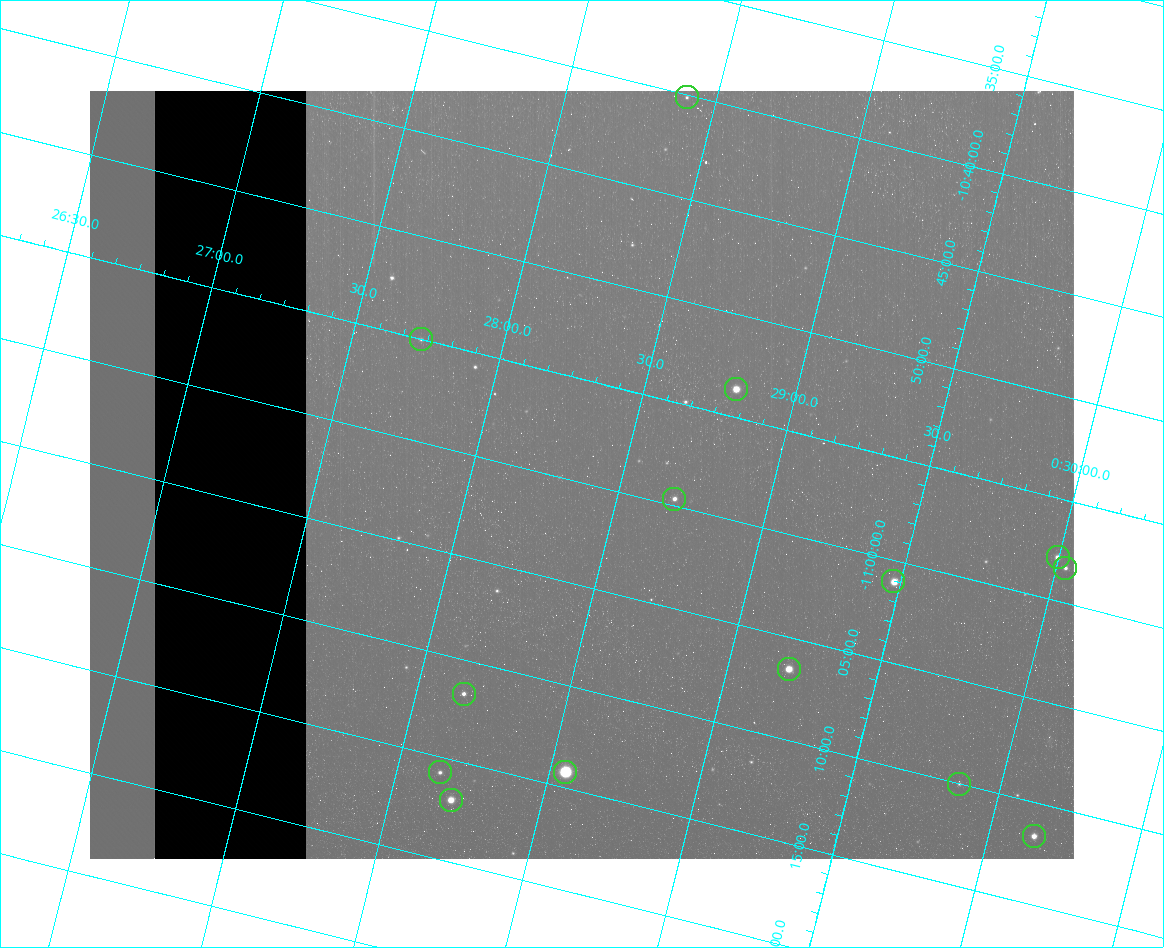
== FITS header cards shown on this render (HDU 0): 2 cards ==
NAXIS1  =                  984 / Size of image - Xaxis
NAXIS2  =                  768 / Size of image - Yaxis

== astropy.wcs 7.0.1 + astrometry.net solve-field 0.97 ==
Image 984 x 768 px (HDU 0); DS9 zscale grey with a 90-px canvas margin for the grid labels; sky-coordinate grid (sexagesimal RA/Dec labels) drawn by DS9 from the SOLVED WCS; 14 Tycho-2 reference stars matched to detected sources circled (green)
Header WCS: none
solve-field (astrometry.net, Tycho-2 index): SOLVED blind (the file carries no WCS)
Solved WCS: RA---TAN-SIP/DEC--TAN-SIP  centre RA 00:28:22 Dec -11:00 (7.09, -10.99 deg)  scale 2.99 arcsec/px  FOV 49.0' x 38.3'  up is -14 deg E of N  parity flipped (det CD > 0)
(file carries no celestial WCS; the grid is the blind solution)
Tycho-2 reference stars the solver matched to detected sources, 14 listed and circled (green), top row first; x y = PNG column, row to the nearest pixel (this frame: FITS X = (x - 90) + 1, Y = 768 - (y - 91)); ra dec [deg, ICRS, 3 dp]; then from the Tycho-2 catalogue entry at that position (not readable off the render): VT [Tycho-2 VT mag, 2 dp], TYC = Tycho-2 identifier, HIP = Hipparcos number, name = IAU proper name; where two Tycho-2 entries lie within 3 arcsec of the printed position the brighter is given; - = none
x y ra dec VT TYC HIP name
687 97 7.100 -10.669 12.28 5265-920-1 - -
421 339 6.932 -10.917 11.98 5265-755-1 - -
736 389 7.201 -10.894 9.38 5265-639-1 - -
674 499 7.173 -10.995 11.18 5265-587-1 - -
1058 557 7.499 -10.964 11.05 5265-40-1 - -
1065 568 7.508 -10.972 11.60 5265-91-1 - -
893 581 7.369 -11.017 9.43 5265-953-1 2311 -
789 669 7.302 -11.109 9.12 5265-446-1 - -
464 694 7.039 -11.195 11.45 5265-592-1 - -
440 772 7.036 -11.263 12.18 5265-564-1 - -
565 772 7.138 -11.237 6.94 5265-967-1 2246 -
959 784 7.465 -11.167 12.47 5265-75-1 - -
451 800 7.050 -11.283 9.92 5265-448-1 - -
1034 836 7.537 -11.194 10.28 5265-51-1 - -